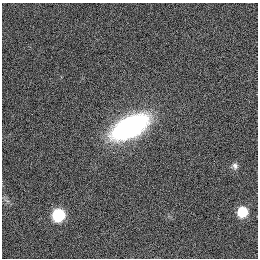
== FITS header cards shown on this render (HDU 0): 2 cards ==
NAXIS1  =                  256
NAXIS2  =                  256

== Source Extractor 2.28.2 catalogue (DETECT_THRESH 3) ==
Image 256 x 256 px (HDU 0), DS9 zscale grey, 1 PNG px = 1 image px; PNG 260 x 260 px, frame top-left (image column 1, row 256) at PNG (2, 3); no overlay
Background 1120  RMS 5.2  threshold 15.7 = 3 sigma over >= 5 px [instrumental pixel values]
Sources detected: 4; all 4 listed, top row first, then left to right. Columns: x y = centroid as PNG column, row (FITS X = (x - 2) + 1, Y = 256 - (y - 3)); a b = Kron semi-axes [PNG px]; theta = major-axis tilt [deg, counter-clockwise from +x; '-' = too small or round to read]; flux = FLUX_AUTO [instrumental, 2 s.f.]
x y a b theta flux
130 127 30 15 28 90000
235 166 9 7 -77 1400
242 212 8 7 - 14000
58 215 8 7 - 31000